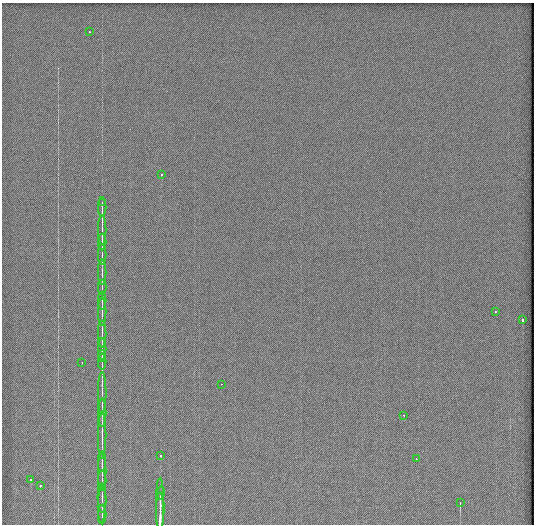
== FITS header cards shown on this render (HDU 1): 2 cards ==
NAXIS1  =                  532 / Axis length
NAXIS2  =                  522 / Axis length

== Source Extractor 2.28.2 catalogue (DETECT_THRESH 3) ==
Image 532 x 522 px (HDU 1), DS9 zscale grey, 1 PNG px = 1 image px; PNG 536 x 526 px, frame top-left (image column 1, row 522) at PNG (2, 3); each listed source drawn as its Kron ellipse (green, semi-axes under 4 px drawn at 4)
Background 1160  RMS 5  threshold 15.1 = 3 sigma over >= 5 px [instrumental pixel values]
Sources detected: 37; all 37 listed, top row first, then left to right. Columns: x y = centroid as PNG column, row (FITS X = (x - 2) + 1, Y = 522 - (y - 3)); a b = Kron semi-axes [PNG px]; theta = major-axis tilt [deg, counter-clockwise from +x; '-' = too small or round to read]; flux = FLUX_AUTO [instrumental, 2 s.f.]
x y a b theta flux
89 31 3 3 - 1400
162 175 3 3 - 4700
102 202 3 2 - 290
102 207 10 2 90 670
102 230 15 2 90 1100
102 242 8 2 90 750
102 254 10 2 90 530
102 272 13 2 90 630
102 287 7 2 90 310
102 301 9 2 90 460
102 311 14 2 90 690
495 312 3 2 - 1100
522 320 4 3 - 5600
102 334 14 2 90 940
102 349 11 2 90 860
102 356 5 2 - 310
102 362 8 2 90 580
82 363 3 2 - 1200
221 384 2 2 - 700
102 393 21 2 90 1400
102 413 14 2 90 1000
404 415 3 2 - 6200
102 435 24 2 90 1900
160 456 3 3 - 3200
416 459 2 2 - 2500
102 462 10 3 88 910
102 472 18 2 90 1000
31 480 3 3 - 2500
102 481 10 2 90 790
40 486 3 3 - 2700
160 493 6 3 79 9100
102 498 14 4 -89 1300
460 502 4 2 - 2000
102 504 18 3 88 1200
160 505 27 2 90 150000
160 511 18 3 90 140000
102 515 10 2 90 790